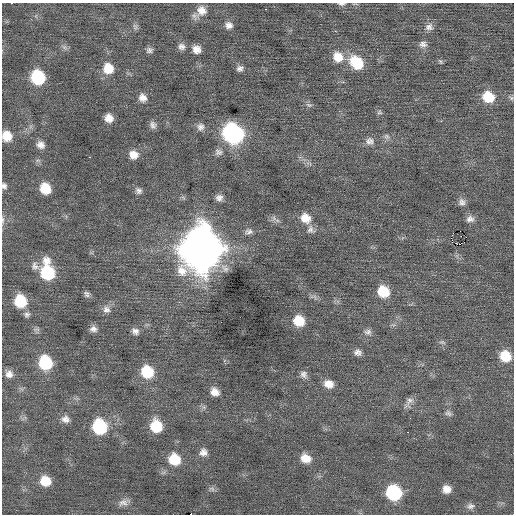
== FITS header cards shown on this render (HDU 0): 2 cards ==
NAXIS1  =                  512 / Axis length
NAXIS2  =                  512 / Axis length

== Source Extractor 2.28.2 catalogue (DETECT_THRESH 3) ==
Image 512 x 512 px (HDU 0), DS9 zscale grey, 1 PNG px = 1 image px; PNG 516 x 516 px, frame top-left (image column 1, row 512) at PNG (2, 3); no overlay
Background 0.0253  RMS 0.72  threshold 2.16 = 3 sigma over >= 5 px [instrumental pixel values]
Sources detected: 87; all 87 listed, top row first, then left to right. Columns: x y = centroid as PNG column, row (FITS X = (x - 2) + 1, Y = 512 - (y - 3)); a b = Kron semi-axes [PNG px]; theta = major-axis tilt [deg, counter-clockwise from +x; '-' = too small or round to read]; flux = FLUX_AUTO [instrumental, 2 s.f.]
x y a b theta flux
11 3 2 2 - 250
341 4 8 4 0 98
266 9 3 2 - 390
201 11 15 13 55 540
229 25 10 8 -6 260
135 27 10 5 -74 130
429 27 11 9 17 260
423 44 10 8 -6 210
181 46 9 8 - 220
64 47 7 5 -44 130
196 49 10 9 - 360
149 50 8 7 - 160
338 57 13 12 - 740
440 61 7 4 -53 69
356 63 16 12 -42 1700
108 68 11 11 - 840
240 68 8 7 - 180
38 77 12 10 -59 2800
488 97 12 10 -28 1200
143 98 10 9 - 330
511 98 7 5 -46 87
309 105 10 5 -17 120
379 112 7 6 - 92
109 118 9 8 - 420
441 121 3 3 - 39
153 125 9 7 -61 200
201 127 10 10 - 240
233 133 13 11 -51 12000
7 136 10 9 - 700
387 136 7 7 - 160
370 141 12 10 9 280
41 145 10 8 -34 300
218 152 10 9 - 210
133 155 10 10 - 460
89 157 3 2 - 120
4 186 8 6 -63 160
45 188 10 9 - 1100
138 191 9 8 - 180
219 198 9 8 - 230
462 202 10 9 - 220
274 218 8 6 -63 150
305 218 13 11 -35 610
470 219 10 9 - 250
3 220 11 4 -87 120
310 229 11 9 -71 230
249 231 12 8 8 210
460 231 2 2 - 1200
452 234 4 2 - 69
451 239 4 2 - 100
201 249 18 16 83 150000
35 266 12 9 -69 260
47 272 17 11 -81 3200
383 291 12 10 -43 1300
87 294 8 7 - 150
20 301 11 10 - 1700
106 309 11 10 - 300
27 315 8 7 - 140
299 321 11 10 - 1100
221 322 2 2 - 25
93 329 9 8 - 230
135 331 9 7 -34 220
368 332 10 8 0 200
442 342 10 5 -13 120
358 352 9 8 - 220
505 356 11 10 - 1200
45 363 11 10 - 2900
147 372 11 10 - 1800
9 374 10 9 - 310
304 374 10 9 - 220
329 384 11 9 -22 490
215 392 9 8 - 380
409 402 17 7 58 260
448 413 10 7 -29 150
65 419 10 9 - 280
156 426 12 11 - 1500
100 427 12 11 - 3500
408 432 2 2 - 93
203 452 10 9 - 280
306 458 11 9 -24 600
174 459 12 11 - 1200
45 481 11 10 - 860
212 489 10 6 -19 130
447 489 8 7 - 390
394 493 11 10 - 4100
123 502 15 8 19 290
471 506 11 8 -1 200
191 514 2 2 - 510
At the frame edge (FLAGS 8, measured only in part): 6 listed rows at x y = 11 3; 341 4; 7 136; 4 186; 3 220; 191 514